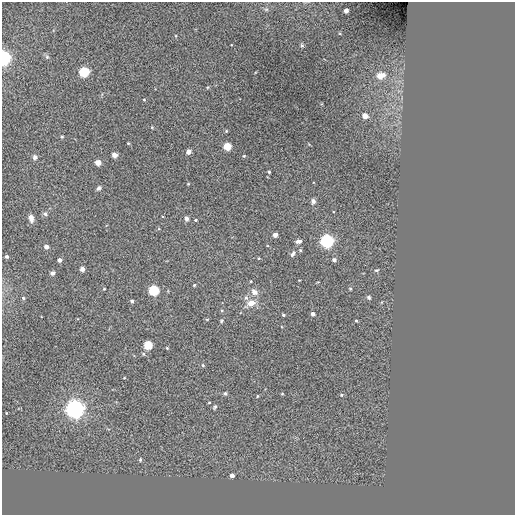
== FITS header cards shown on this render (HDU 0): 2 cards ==
NAXIS1  =                  513 / NUMBER OF ELEMENTS ALONG THIS AXIS
NAXIS2  =                  513 / NUMBER OF ELEMENTS ALONG THIS AXIS

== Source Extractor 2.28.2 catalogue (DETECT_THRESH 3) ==
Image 513 x 513 px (HDU 0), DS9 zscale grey, 1 PNG px = 1 image px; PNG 517 x 517 px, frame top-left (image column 1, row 513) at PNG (2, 2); no overlay
Background -0.00437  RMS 44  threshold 132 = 3 sigma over >= 5 px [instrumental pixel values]
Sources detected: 68; all 68 listed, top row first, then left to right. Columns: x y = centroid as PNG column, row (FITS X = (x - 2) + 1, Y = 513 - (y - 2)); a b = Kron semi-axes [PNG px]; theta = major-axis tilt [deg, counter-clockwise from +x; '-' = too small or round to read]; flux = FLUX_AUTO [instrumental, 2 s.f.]
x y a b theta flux
266 9 6 4 -18 4.0e+03
346 11 4 4 - 2.0e+04
302 45 5 4 - 3.9e+03
47 57 6 4 -45 4.8e+03
4 58 6 5 - 8.2e+05
84 72 5 5 - 3.3e+05
381 75 11 8 12 2.4e+04
144 100 4 3 - 2.4e+03
365 116 4 4 - 3.3e+04
226 131 4 4 - 2.8e+03
62 137 5 3 - 2.8e+03
128 143 4 3 - 2.6e+03
227 146 4 4 - 1.0e+05
188 151 4 4 - 2.0e+04
114 155 4 4 - 2.7e+04
244 156 4 3 - 3.1e+03
35 157 6 6 - 7.5e+03
98 162 4 4 - 4.3e+04
269 172 3 3 - 2.8e+03
188 184 3 3 - 2.2e+03
99 188 6 5 - 6.8e+03
313 201 6 5 - 8.7e+03
45 214 6 5 - 6.6e+03
31 218 9 6 -79 1.4e+04
186 218 4 4 - 1.6e+04
196 220 4 3 - 3.2e+03
275 235 4 4 - 1.8e+04
298 241 6 4 6 9.6e+03
327 241 6 6 - 7.3e+05
46 247 4 4 - 1.8e+04
300 250 4 4 - 3.3e+03
293 254 9 5 59 8.3e+03
7 256 4 4 - 7.4e+03
259 258 3 3 - 2.4e+03
60 260 4 4 - 1.2e+04
334 260 4 3 - 1.1e+04
82 269 4 4 - 2.2e+04
376 270 6 3 7 3.3e+03
53 273 4 4 - 1.3e+04
194 285 4 3 - 2.8e+03
104 289 3 3 - 2.5e+03
350 289 4 3 - 2.9e+03
154 290 5 5 - 3.3e+05
254 292 10 8 -27 1.6e+04
369 297 5 5 - 4.7e+03
23 298 5 4 - 3.7e+03
246 298 7 6 - 8.5e+03
132 301 4 3 - 6.6e+03
251 303 10 8 18 2.6e+04
313 314 4 3 - 1.4e+04
283 315 3 3 - 5.4e+03
221 321 4 4 - 3.3e+03
356 321 3 3 - 3.2e+03
148 345 4 4 - 1.7e+05
167 348 4 3 - 2.7e+03
143 354 5 4 - 3.8e+03
203 365 5 4 - 3.3e+03
124 378 3 2 - 2.1e+03
225 393 5 4 - 4.5e+03
282 394 4 3 - 2.3e+03
341 395 5 4 - 3.8e+03
257 396 4 2 - 2.4e+03
209 402 3 3 - 2.2e+03
215 407 6 4 58 4.2e+03
75 409 8 7 - 1.2e+06
6 413 3 2 - 1.8e+03
140 460 5 4 - 3.6e+03
232 475 4 4 - 1.4e+04
At the frame edge (FLAGS 8, measured only in part): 1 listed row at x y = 4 58